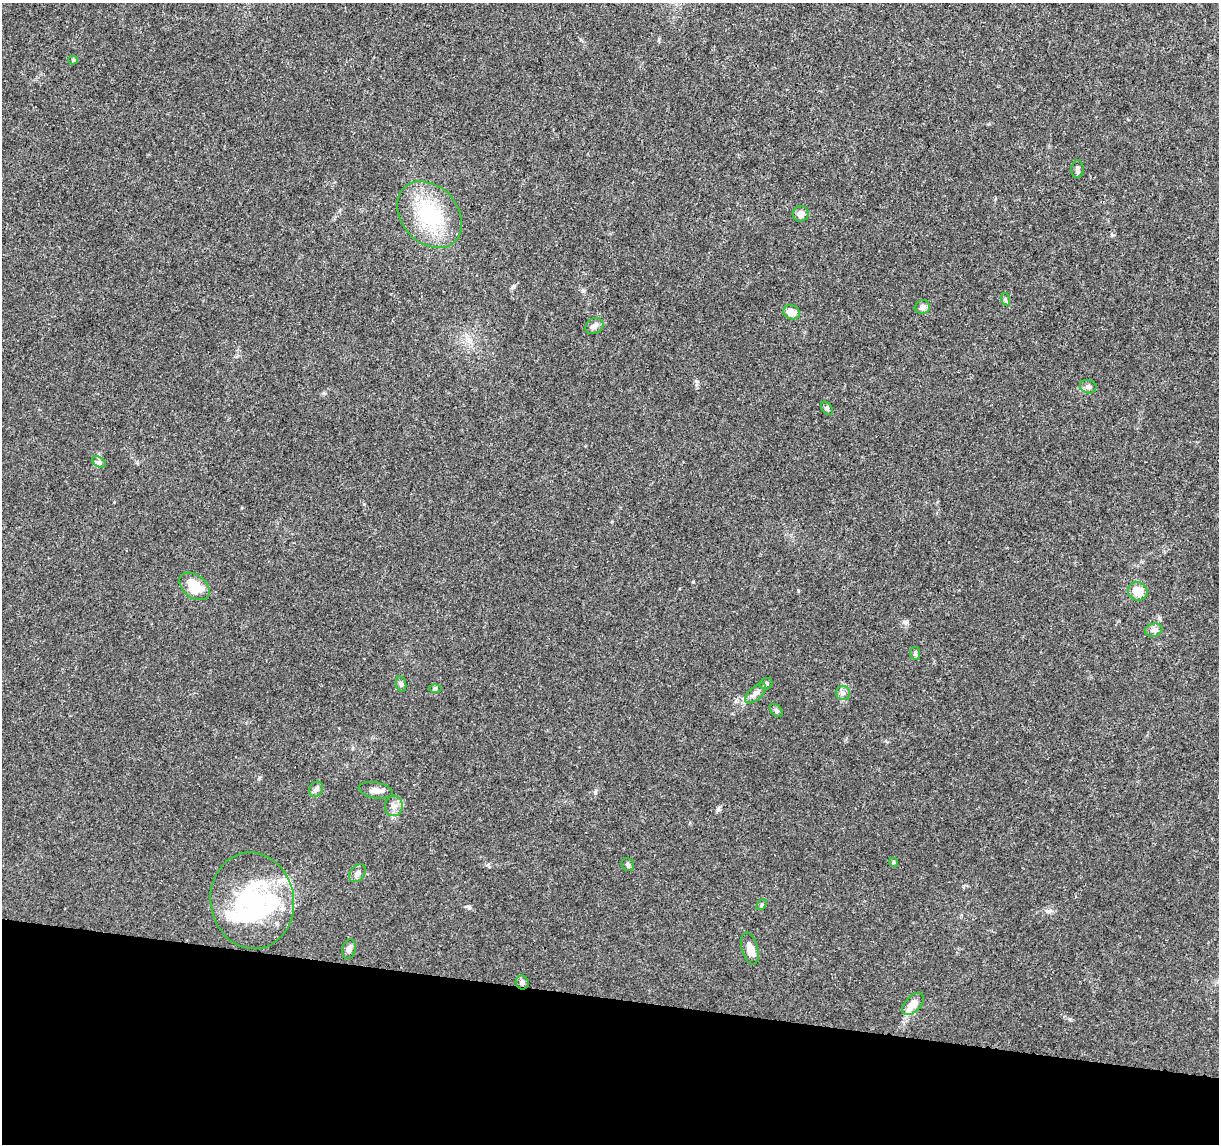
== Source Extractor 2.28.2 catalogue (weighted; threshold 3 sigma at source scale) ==
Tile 15 of 4 x 4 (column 3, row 4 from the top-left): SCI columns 2435-3651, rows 230-1371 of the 4875 x 5084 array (HDU 1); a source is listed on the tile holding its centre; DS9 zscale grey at full resolution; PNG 1221 x 1146 px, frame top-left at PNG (2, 3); each listed source drawn as its Kron ellipse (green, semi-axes under 4 px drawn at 4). Shown black and unused: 13% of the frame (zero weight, under 3 of 5 exposures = <1% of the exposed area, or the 3 px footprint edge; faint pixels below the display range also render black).
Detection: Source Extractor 2.28.2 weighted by HDU 2 'WHT'; one run over the whole footprint, this tile lists its part. Background 0.007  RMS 0.0012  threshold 0.00538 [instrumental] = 3 sigma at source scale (4.5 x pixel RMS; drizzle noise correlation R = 1.50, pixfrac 1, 0.0396/0.0396 arcsec/px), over >= 5 px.
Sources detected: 38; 3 inside a brighter object's white glare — neither listed nor drawn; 2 inside a brighter listed object's ellipse — not listed separately; the other 33 listed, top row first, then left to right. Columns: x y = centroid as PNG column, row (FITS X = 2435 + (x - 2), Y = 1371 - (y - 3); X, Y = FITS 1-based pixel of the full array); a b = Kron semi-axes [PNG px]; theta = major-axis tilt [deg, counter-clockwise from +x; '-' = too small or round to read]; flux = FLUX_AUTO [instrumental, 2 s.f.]
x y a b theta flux
73 60 5 4 - 0.19
1078 169 9 6 88 0.35
800 214 8 7 - 0.76
430 215 37 28 -47 8.6
1005 299 6 4 -72 0.17
922 307 8 6 15 0.53
792 312 8 6 -23 1.2
594 326 9 7 31 0.51
1088 387 8 6 -14 0.43
827 408 7 5 -54 0.23
99 462 7 5 -33 0.28
194 586 17 11 -37 3.2
1138 591 10 9 - 1.9
1154 630 9 6 15 0.4
915 653 6 5 - 0.26
401 684 8 5 -78 0.24
766 684 6 5 - 0.3
435 688 6 4 0 0.18
756 693 13 6 43 0.54
843 693 7 7 - 0.36
776 711 7 5 -48 0.23
316 789 8 6 58 0.38
376 790 17 8 -10 0.71
394 806 10 9 - 0.68
894 862 5 4 - 0.15
628 865 7 6 - 0.27
357 873 10 7 48 0.6
252 901 48 41 -82 15
762 905 6 4 46 0.17
349 949 10 6 75 0.55
750 949 16 8 -76 1.1
522 982 7 6 - 0.37
913 1004 13 8 47 1.2
Unlisted compact peaks at least as high as the median listed source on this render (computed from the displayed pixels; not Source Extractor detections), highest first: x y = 718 809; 595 792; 1070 1019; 905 622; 696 381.